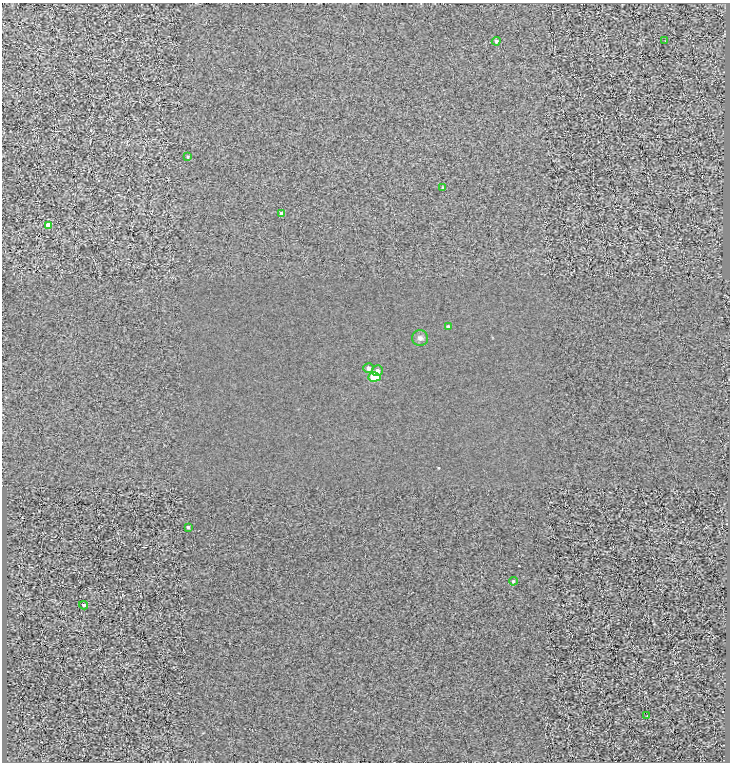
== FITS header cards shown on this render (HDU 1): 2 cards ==
NAXIS1  =                  728
NAXIS2  =                  760

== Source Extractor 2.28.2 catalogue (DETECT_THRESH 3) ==
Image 728 x 760 px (HDU 1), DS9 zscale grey, 1 PNG px = 1 image px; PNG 732 x 764 px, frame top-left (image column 1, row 760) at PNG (2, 3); each listed source drawn as its Kron ellipse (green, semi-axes under 4 px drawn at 4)
Background 0.427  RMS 3.7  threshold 11.2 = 3 sigma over >= 5 px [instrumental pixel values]
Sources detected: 15; all 15 listed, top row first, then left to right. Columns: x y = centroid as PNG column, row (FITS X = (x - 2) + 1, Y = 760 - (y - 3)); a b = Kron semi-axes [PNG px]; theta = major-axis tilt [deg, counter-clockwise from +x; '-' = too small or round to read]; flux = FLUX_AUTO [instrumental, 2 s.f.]
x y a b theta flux
496 41 4 4 - 610
665 41 3 2 - 240
188 157 3 3 - 250
443 188 3 3 - 500
282 214 4 3 - 1100
48 225 4 4 - 2200
448 327 4 3 - 1100
420 338 8 8 - 950
368 368 5 5 - 1200
377 371 5 5 - 1100
374 377 6 4 4 7200
188 527 3 3 - 410
513 581 4 4 - 400
84 605 4 4 - 530
647 715 2 2 - 220